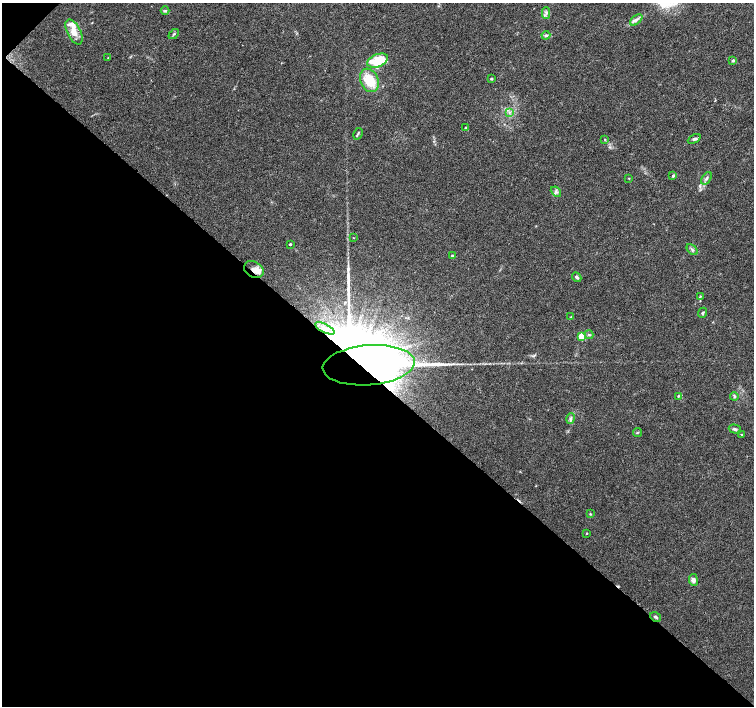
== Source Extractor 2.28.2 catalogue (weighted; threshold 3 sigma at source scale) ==
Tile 9 of 4 x 4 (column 1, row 3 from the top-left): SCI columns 1-1504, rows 1575-2981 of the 6021 x 6027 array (HDU 1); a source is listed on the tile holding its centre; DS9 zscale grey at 2 x 2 block average (1 PNG px = mean of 2 x 2 image px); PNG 756 x 708 px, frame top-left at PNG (2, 3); each listed source drawn as its Kron ellipse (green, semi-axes under 4 px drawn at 4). Shown black and unused: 47% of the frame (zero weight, under 3 of 4 exposures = <1% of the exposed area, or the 3 px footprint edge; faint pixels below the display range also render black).
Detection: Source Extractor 2.28.2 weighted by HDU 2 'WHT'; one run over the whole footprint, this tile lists its part. Background 0.026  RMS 0.0034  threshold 0.0153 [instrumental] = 3 sigma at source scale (4.5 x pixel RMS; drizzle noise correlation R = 1.50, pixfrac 1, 0.0396/0.0396 arcsec/px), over >= 5 px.
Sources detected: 51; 2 inside a brighter object's white glare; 1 cosmic-ray / hot-pixel residue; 1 long thin detection or spike segment (spike, bleed or trail) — neither listed nor drawn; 4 inside a brighter listed object's ellipse — not listed separately; the other 43 listed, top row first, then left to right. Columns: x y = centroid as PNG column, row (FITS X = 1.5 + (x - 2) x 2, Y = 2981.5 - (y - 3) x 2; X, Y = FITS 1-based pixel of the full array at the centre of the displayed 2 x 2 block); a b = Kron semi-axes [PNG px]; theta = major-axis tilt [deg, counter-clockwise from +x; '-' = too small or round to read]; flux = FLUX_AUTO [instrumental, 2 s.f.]
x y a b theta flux
165 11 4 2 - 0.68
546 13 5 2 - 1.4
636 20 7 3 41 2.2
74 32 13 6 -63 8.7
174 34 6 2 43 0.88
546 35 4 4 - 1.4
108 58 2 2 - 0.38
733 60 2 2 - 2.2
378 61 11 6 21 27
491 79 2 2 - 1.4
369 80 12 9 -68 22
509 112 4 2 - 0.88
466 128 3 2 - 0.75
358 134 6 2 62 1.2
605 139 3 3 - 0.59
694 139 7 3 27 1.6
673 176 2 2 - 1.4
629 178 3 2 - 0.5
706 178 7 3 54 1.8
556 192 6 3 -41 1.6
353 238 2 2 - 0.36
290 244 2 2 - 1.2
692 250 6 3 -48 1.5
452 256 3 3 - 1.4
254 269 10 7 -32 5.4
577 277 5 3 - 1.8
700 296 3 2 - 0.54
703 313 5 3 - 1.2
571 317 3 2 - 0.38
325 328 11 4 -26 4.1
589 335 4 3 - 1.1
581 336 3 3 - 30
369 365 46 20 5 830
678 396 4 3 - 0.89
734 396 4 3 - 1.2
570 418 5 4 - 1.7
735 429 6 4 -15 1.7
637 432 4 2 - 0.66
742 435 3 3 - 0.68
590 514 3 2 - 0.69
587 533 2 2 - 0.72
693 580 6 4 -83 2.8
656 617 6 3 -32 1.4
Overlapping masked pixels (flux is a lower limit): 3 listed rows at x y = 254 269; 369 365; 656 617
Diffuse or blended objects may show on this block-average render without a row.